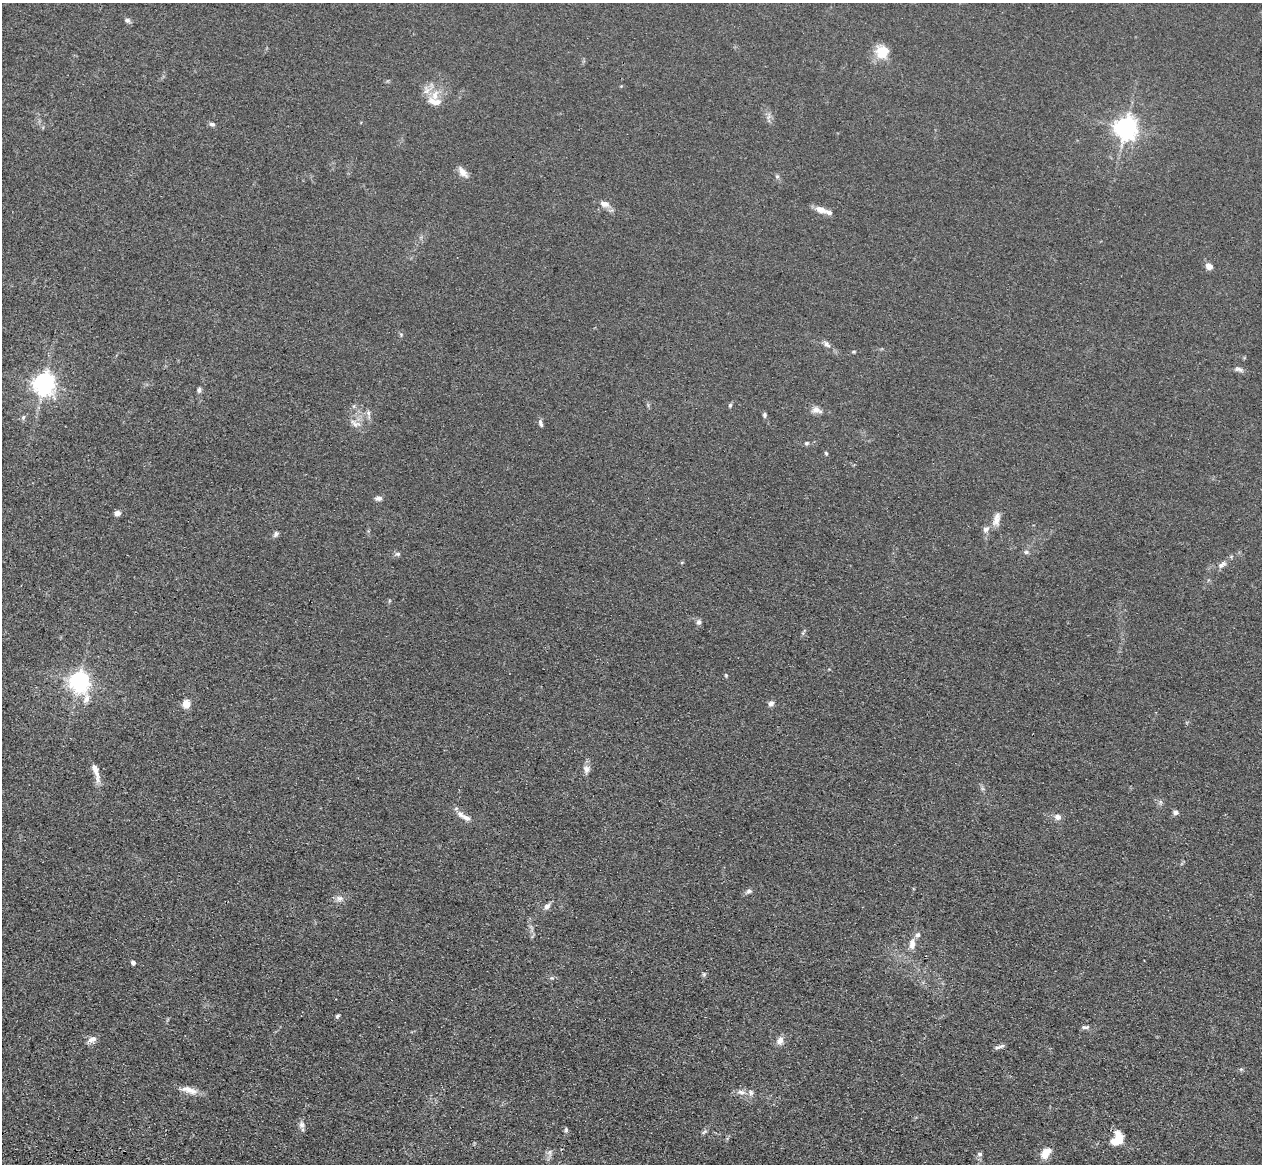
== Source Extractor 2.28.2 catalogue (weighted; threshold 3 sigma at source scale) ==
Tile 7 of 4 x 4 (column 3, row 2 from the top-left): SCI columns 2555-3814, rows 2686-3847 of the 5110 x 5250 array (HDU 1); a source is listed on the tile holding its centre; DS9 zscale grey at full resolution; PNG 1264 x 1166 px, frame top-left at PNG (2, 3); no overlay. Shown black and unused: <1% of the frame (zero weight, under 3 of 4 exposures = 6% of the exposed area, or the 3 px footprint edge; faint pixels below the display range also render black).
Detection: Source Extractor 2.28.2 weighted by HDU 2 'WHT'; one run over the whole footprint, this tile lists its part. Background 0.0611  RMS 0.0074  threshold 0.0332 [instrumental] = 3 sigma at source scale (4.5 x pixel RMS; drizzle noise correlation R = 1.50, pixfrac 1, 0.05/0.05 arcsec/px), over >= 5 px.
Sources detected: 73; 1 inside a brighter object's white glare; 1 long thin detection or spike segment (spike, bleed or trail) — not listed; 5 inside a brighter listed object's ellipse — not listed separately; the other 66 listed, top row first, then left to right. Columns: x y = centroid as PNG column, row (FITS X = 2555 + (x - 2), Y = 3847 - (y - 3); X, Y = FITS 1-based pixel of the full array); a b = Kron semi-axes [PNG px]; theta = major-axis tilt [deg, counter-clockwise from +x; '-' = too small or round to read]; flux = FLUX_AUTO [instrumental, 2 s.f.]
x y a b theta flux
127 20 8 6 -31 2
883 52 12 11 - 20
427 90 12 8 67 5.6
435 95 16 9 76 9.1
768 117 7 4 70 2.1
212 124 7 5 -9 2.1
1126 128 8 7 - 560
463 172 17 8 -51 5.3
777 176 6 5 - 1.3
604 204 12 7 -16 5.5
821 210 13 7 -19 7.4
1209 266 8 6 -29 4.9
401 335 6 4 -58 0.99
827 344 12 6 -43 3.1
854 352 5 4 - 0.85
1238 369 12 6 -19 2.6
44 383 7 7 - 530
199 390 8 5 89 1.8
730 405 6 5 - 1.2
816 409 13 8 -3 4.6
368 413 6 5 - 1.9
764 415 7 5 -82 1.5
23 417 7 5 69 1.6
355 423 17 8 -22 5.2
540 423 10 5 -74 2.2
806 443 6 5 - 1.5
826 453 5 4 - 0.98
378 498 10 6 2 2.6
117 513 6 5 - 3.8
997 519 19 8 79 6.2
986 529 9 7 38 3.3
276 534 9 6 59 2
1026 552 7 5 0 1.7
398 554 7 5 -11 1.7
1222 565 14 7 34 4.3
699 622 7 6 - 2.2
726 675 6 4 -71 0.87
79 681 8 7 - 470
771 703 7 6 - 2.7
186 704 5 5 - 26
586 769 11 9 78 3.9
1175 812 7 5 -26 2.2
461 815 13 7 -42 4.7
1058 817 9 7 -5 3.7
749 891 9 5 16 2.2
339 898 12 8 0 3.8
547 906 9 6 42 3.5
912 944 14 8 88 5.7
133 963 5 4 - 2.7
704 974 6 4 46 1.2
551 978 6 5 - 1.3
337 1016 5 4 - 1.3
1085 1027 11 5 2 2.3
92 1039 12 7 23 4.4
780 1040 11 8 68 4.6
1002 1046 11 5 19 2.5
1241 1069 6 4 17 1.1
189 1090 24 8 -14 7.6
741 1092 12 7 -10 4.4
302 1125 11 8 -83 3.1
566 1129 7 5 -90 1.5
704 1132 9 4 44 1.6
1119 1138 15 8 -74 13
549 1152 8 7 - 2.6
1046 1153 13 8 54 11
980 1154 7 5 -1 1.8